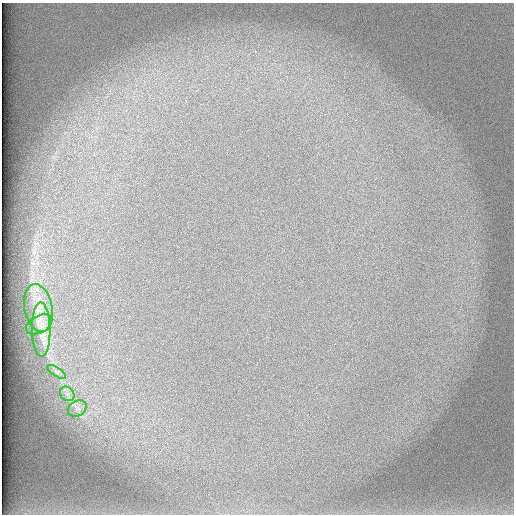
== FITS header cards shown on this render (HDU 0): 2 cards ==
NAXIS1  =                  512 /
NAXIS2  =                  512 /

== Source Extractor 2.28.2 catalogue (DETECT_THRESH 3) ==
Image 512 x 512 px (HDU 0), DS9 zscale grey, 1 PNG px = 1 image px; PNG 516 x 516 px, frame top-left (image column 1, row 512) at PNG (2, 3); each listed source drawn as its Kron ellipse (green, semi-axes under 4 px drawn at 4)
Background 100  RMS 3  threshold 9.11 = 3 sigma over >= 5 px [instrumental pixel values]
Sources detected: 6; all 6 listed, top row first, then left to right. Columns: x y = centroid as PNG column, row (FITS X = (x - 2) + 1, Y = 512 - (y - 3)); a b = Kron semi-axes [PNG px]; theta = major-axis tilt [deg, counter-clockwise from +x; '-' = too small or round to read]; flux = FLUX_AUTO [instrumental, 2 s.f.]
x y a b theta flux
38 308 24 14 -78 4100
39 324 14 8 30 1400
41 329 27 9 -89 3300
57 372 11 4 -34 610
67 394 8 6 -46 920
77 409 10 7 35 1100